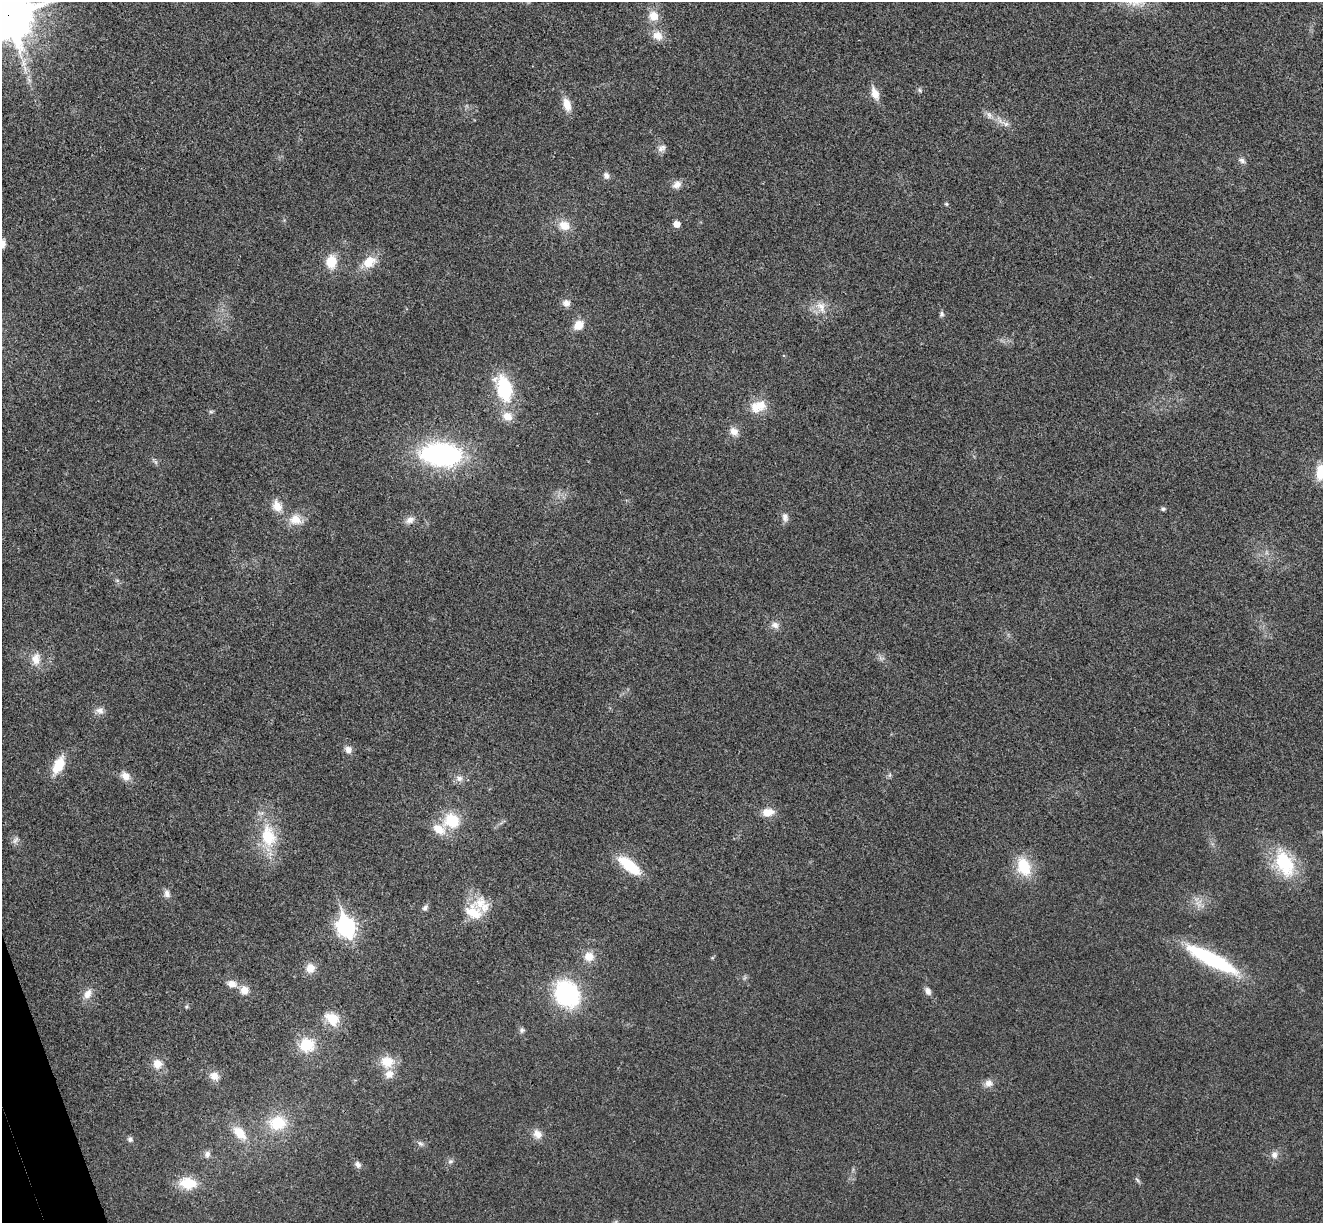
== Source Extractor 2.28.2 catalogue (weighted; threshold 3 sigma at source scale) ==
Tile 7 of 4 x 4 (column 3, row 2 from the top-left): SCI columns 2696-4016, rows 2613-3833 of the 5394 x 5345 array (HDU 1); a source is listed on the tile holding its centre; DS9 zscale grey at full resolution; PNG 1325 x 1225 px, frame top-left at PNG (2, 2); no overlay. Shown black and unused: <1% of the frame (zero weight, under 3 of 4 exposures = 6% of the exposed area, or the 3 px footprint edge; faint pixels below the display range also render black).
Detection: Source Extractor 2.28.2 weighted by HDU 2 'WHT'; one run over the whole footprint, this tile lists its part. Background 0.0349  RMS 0.0066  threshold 0.0298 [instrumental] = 3 sigma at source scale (4.5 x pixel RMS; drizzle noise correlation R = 1.50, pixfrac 1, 0.05/0.05 arcsec/px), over >= 5 px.
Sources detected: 89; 6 inside a brighter listed object's ellipse — not listed separately; the other 83 listed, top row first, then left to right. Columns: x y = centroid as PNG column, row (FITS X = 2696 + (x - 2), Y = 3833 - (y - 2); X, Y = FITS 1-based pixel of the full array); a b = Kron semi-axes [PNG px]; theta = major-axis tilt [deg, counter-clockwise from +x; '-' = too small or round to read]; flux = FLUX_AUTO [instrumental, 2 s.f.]
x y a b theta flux
7 14 20 16 -73 2900
654 16 11 10 - 8.8
658 36 14 12 -32 7.4
920 90 7 5 -24 1.3
875 93 16 8 -70 7.7
567 104 16 9 -73 8.4
1003 122 29 7 -33 6.3
662 148 13 9 28 3.3
1242 160 10 6 -21 2.3
606 175 9 7 -64 2.9
677 185 11 9 35 4.8
946 204 6 4 -44 0.87
677 224 5 5 - 6.6
564 225 13 11 -23 9.2
2 244 10 8 70 5.2
331 262 15 12 81 14
369 262 19 15 32 12
566 303 10 9 - 3.7
821 307 19 11 -63 8.6
941 314 8 6 77 1.6
578 325 11 9 43 8.9
504 388 25 15 -73 43
756 407 17 15 -81 10
211 412 7 4 -1 1
507 416 12 11 - 7.9
734 431 11 9 -43 5
441 454 40 22 -4 120
1321 472 19 11 82 14
277 506 16 12 -67 8.3
1163 509 6 5 - 1.2
785 517 13 8 -84 3.3
295 519 18 14 -19 10
410 520 13 9 23 4.3
117 580 7 4 -19 1.1
775 625 10 8 -19 3.7
881 658 9 5 -18 2
36 659 16 11 87 7.4
100 711 12 9 -14 3.7
348 750 10 8 -54 4
58 765 20 10 64 17
890 775 7 4 88 1.1
125 776 12 10 -40 6.1
459 778 10 8 -1 3.6
768 812 13 9 7 8.6
452 820 19 17 -10 22
268 836 32 20 -80 30
15 840 11 5 53 2.3
1284 863 37 22 -66 37
629 865 27 11 -38 26
1024 867 20 14 -69 24
167 893 10 7 -74 3.2
1198 903 12 10 87 5.8
425 908 9 6 52 2.1
471 911 26 18 21 18
346 927 10 8 -71 250
589 956 12 12 - 7.8
712 958 6 4 18 0.73
1211 959 62 14 -28 66
310 968 12 11 - 7.1
232 984 12 8 -15 5.5
244 990 10 10 - 6.3
928 991 9 7 -63 3.1
88 994 15 9 61 5.8
567 994 36 29 -55 59
187 1006 6 4 72 0.91
332 1019 21 15 -43 13
522 1030 8 7 - 1.7
307 1045 16 14 15 21
387 1062 18 15 -2 13
157 1064 12 11 - 7.4
214 1076 12 10 -41 6
989 1083 11 10 - 4.4
277 1123 21 17 8 23
239 1133 18 11 -47 13
537 1134 13 10 -58 5.8
130 1139 7 6 - 1.9
420 1144 9 6 -35 2
207 1154 10 8 68 2.8
1274 1155 10 9 - 3.7
450 1161 7 6 - 1.7
358 1164 9 7 -56 2.5
1137 1180 8 4 -52 1.2
188 1183 19 13 -9 18
Overlapping masked pixels (flux is a lower limit): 1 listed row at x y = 7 14
Isophote crosses this tile's border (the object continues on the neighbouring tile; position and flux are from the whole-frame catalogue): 3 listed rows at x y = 7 14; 2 244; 1321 472